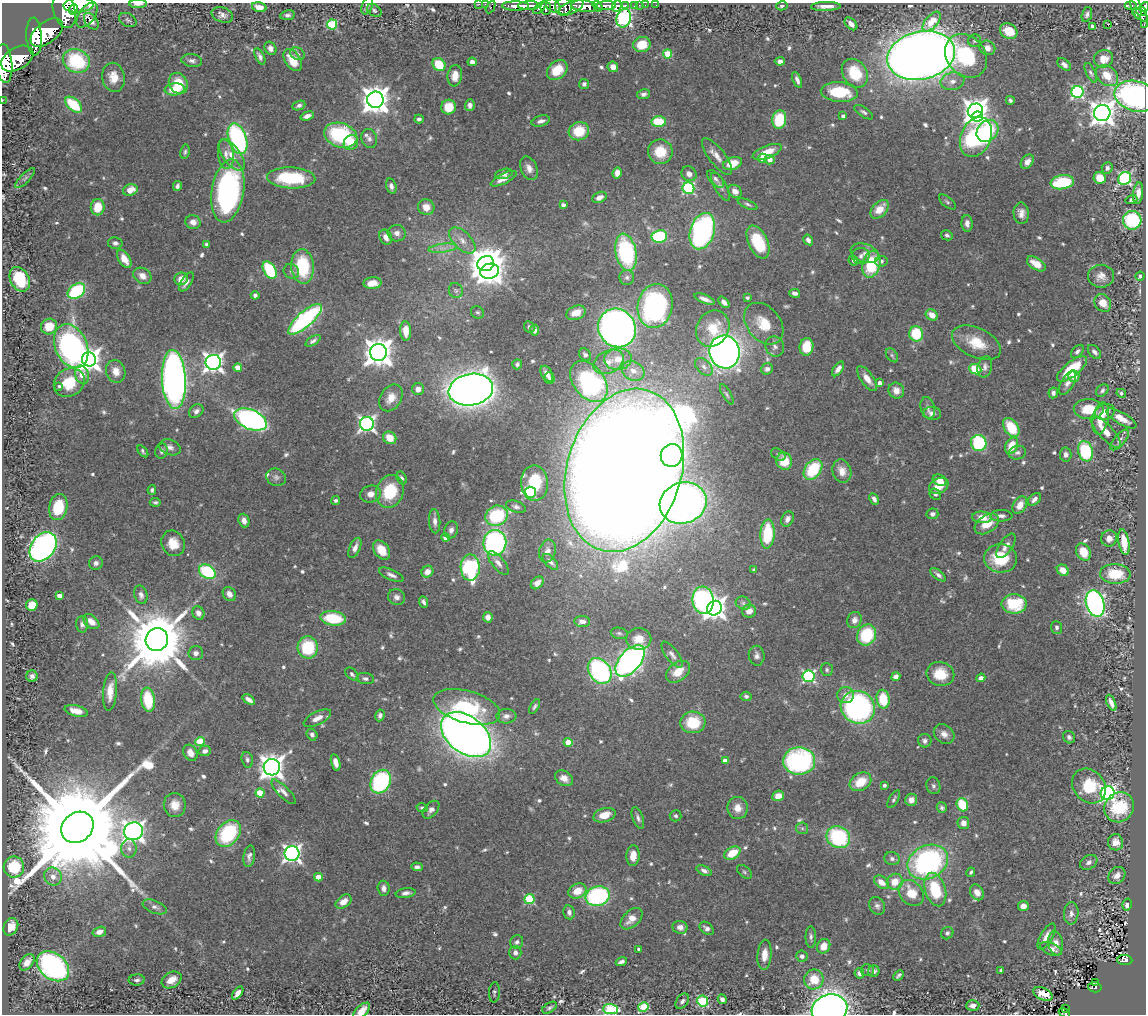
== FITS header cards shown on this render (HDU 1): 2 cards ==
NAXIS1  =                 1144
NAXIS2  =                 1012

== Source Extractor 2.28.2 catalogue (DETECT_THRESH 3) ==
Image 1144 x 1012 px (HDU 1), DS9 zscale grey, 1 PNG px = 1 image px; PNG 1148 x 1016 px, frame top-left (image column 1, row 1012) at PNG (2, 3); each listed source drawn as its Kron ellipse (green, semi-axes under 4 px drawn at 4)
Background 0.799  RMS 0.026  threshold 0.0775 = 3 sigma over >= 5 px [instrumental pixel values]
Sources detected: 697; of the 697, the 500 brightest by FLUX_AUTO listed and drawn (197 fainter detections omitted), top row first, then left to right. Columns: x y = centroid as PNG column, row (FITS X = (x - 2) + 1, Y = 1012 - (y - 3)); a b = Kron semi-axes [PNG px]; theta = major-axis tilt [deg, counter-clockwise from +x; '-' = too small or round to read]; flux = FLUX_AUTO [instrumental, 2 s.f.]
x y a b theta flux
138 4 9 3 2 8.8
479 4 3 2 - 14
485 4 2 2 - 13
79 5 15 7 4 1300
634 5 3 3 - 38
639 5 2 2 - 7.7
645 5 2 2 - 9.3
656 5 2 2 - 8.7
1131 5 6 4 -3 130
367 6 9 5 68 5.6
515 6 13 4 0 1000
529 6 11 4 1 1500
553 6 8 6 -43 660
563 6 8 8 - 590
584 6 13 6 -7 2800
598 6 6 4 -54 610
606 6 10 4 2 1200
617 6 6 4 69 360
625 6 3 3 - 230
782 6 5 4 - 3.7
826 6 15 4 2 13
259 7 7 4 -16 17
491 7 6 3 63 68
1136 7 12 5 -78 270
1144 7 5 4 - 250
540 8 8 4 40 340
546 8 6 5 - 510
571 8 13 6 26 1000
64 10 18 11 -74 3500
73 10 5 3 - 670
374 10 8 5 -39 4.2
1142 11 5 4 - 270
1087 14 8 5 73 4.7
87 15 14 8 54 7.4
222 15 11 7 -19 8.6
287 15 7 5 10 5.2
1141 15 9 4 -39 370
624 18 9 7 73 490
128 20 9 6 -28 4.6
91 21 9 5 -53 4.7
932 22 12 6 49 43
332 24 5 5 - 140
851 24 7 5 -47 9
1108 24 3 3 - 53
1144 24 3 2 - 11
1092 26 4 3 - 8.4
1009 31 9 7 -29 37
47 33 19 10 37 4500
34 37 19 8 -86 4300
975 41 6 6 - 3.7
642 45 9 7 16 33
270 48 7 5 -56 8.2
987 48 8 7 - 12
297 54 7 6 - 4.3
668 54 4 4 - 53
921 55 34 24 13 3400
260 56 9 4 -64 6.2
966 56 23 19 -51 130
17 59 17 11 31 4100
1104 59 9 9 - 20
293 60 12 7 -58 35
76 61 14 11 -23 130
192 61 10 6 -7 6.6
780 61 5 4 - 6.8
472 62 4 4 - 6.9
4 63 19 8 -85 4300
439 64 7 6 - 65
1064 64 8 5 -41 6.1
613 67 5 5 - 10
557 70 11 8 42 38
855 73 15 12 -56 66
1091 73 11 4 -65 4.8
455 76 10 7 83 18
1107 76 12 9 -40 32
113 77 14 11 -80 27
797 80 8 4 -69 7
952 81 12 8 10 14
178 83 11 9 -62 39
584 84 5 5 - 4.8
175 89 10 6 5 36
839 92 18 9 -5 86
1077 92 6 6 - 290
643 94 6 5 - 5.5
1136 96 21 15 -16 420
375 100 8 8 - 2400
1010 100 4 3 - 4.2
2 101 3 2 - 3.9
74 105 10 6 -42 84
299 105 7 4 22 4.8
470 105 6 5 - 7.5
448 107 7 7 - 39
975 111 7 7 - 1600
864 112 11 5 -34 4.9
1102 113 8 8 - 1800
307 116 7 4 18 9
843 116 4 4 - 6.2
977 117 6 5 - 170
419 119 4 4 - 4.5
779 120 9 7 82 81
541 121 9 5 15 7.8
659 121 7 5 -4 62
579 131 10 9 - 52
987 131 12 9 45 85
341 135 17 12 -17 160
976 137 21 15 67 370
237 139 16 9 -73 310
369 139 10 7 -72 7.4
351 143 8 7 - 27
185 152 7 4 81 3.8
660 152 12 12 - 47
767 152 15 6 21 30
226 154 15 8 -84 13
232 155 18 8 -53 23
717 156 22 8 -52 17
763 158 4 4 - 24
770 160 5 4 - 12
1027 162 8 5 53 12
732 164 10 6 20 40
529 168 12 8 -67 12
1107 168 6 5 - 5.5
617 173 6 4 85 13
504 174 9 5 16 6.7
689 174 8 7 - 10
25 178 13 4 45 5.8
291 178 24 10 -3 110
1100 178 6 6 - 34
1125 178 7 6 - 300
504 179 14 5 26 12
716 179 11 5 -47 6.3
1062 182 12 7 9 110
177 186 5 4 - 5
391 186 8 5 -74 7
721 187 16 6 -60 8.4
688 188 6 5 - 220
130 190 7 5 18 22
228 191 32 16 81 400
735 191 7 6 - 13
1138 193 11 5 82 12
599 197 7 5 25 9.4
1131 200 6 4 18 4
947 202 10 5 -40 4.2
748 204 10 4 -24 4.4
563 205 4 3 - 8.3
98 207 8 7 - 42
426 207 8 8 - 19
880 209 11 7 44 28
1021 213 11 7 -86 12
1132 220 9 9 - 150
193 222 8 7 - 12
967 223 8 5 -85 9.8
702 231 19 12 72 410
397 233 9 8 - 9
947 235 6 5 - 4.3
659 236 8 6 9 140
386 237 8 6 -64 13
808 240 6 4 -56 7.8
462 241 16 8 -45 16
758 242 18 9 -65 88
115 243 7 6 - 5.6
206 244 3 3 - 4.1
443 248 14 3 7 8
626 252 19 10 -78 220
865 253 14 9 -21 13
861 256 9 8 - 7
124 259 10 5 -57 23
853 260 5 4 - 5.3
881 261 6 5 - 4.6
486 264 8 7 - 3200
871 264 13 9 76 98
1036 264 10 5 -33 26
302 266 17 11 -85 110
270 270 9 6 -58 140
291 271 8 7 - 5.2
489 271 10 7 16 1500
142 276 10 7 -33 14
1101 276 13 11 0 14
1140 276 4 4 - 4.1
627 277 7 7 - 5.6
20 279 13 9 -62 82
181 279 7 6 - 17
186 282 11 5 57 7.9
372 283 9 5 5 18
456 290 8 7 - 5.1
76 291 10 6 35 140
795 293 5 4 - 6.5
255 295 4 4 - 6.3
747 298 3 3 - 3.8
704 299 11 4 -21 9.4
724 302 7 4 -49 8.9
1103 303 9 8 - 23
655 306 22 17 80 370
477 312 7 6 - 4
576 313 10 6 21 21
932 315 6 5 - 21
305 319 21 7 41 330
764 324 23 16 -50 48
49 326 8 7 - 38
529 327 6 5 - 3.7
617 328 20 18 -53 1300
713 329 19 16 59 51
535 330 5 4 - 5.8
406 331 10 5 -87 22
916 334 7 7 - 74
313 341 8 4 33 5.4
976 343 26 14 -25 48
71 346 23 16 -66 550
775 347 10 9 - 9.3
806 347 9 7 82 47
378 352 8 8 - 2500
724 352 16 15 - 1400
1077 352 8 5 49 5.2
1094 352 8 5 -48 6.4
585 355 7 5 -54 5.7
892 355 8 5 -53 3.9
89 359 7 7 - 1400
618 359 14 11 4 26
213 362 7 7 - 950
609 362 16 11 27 23
517 364 5 4 - 3.9
704 367 10 7 -45 7.9
985 367 11 7 76 7.6
238 368 4 4 - 26
767 369 6 5 - 7.1
838 369 8 4 56 11
975 369 6 5 - 51
1072 369 18 7 38 77
116 371 11 9 -72 20
633 371 12 9 -30 16
547 374 8 5 -59 11
82 375 9 7 -75 30
1074 376 6 5 - 15
549 378 6 5 - 5.5
174 379 29 12 -87 1200
867 379 14 6 -54 15
589 382 23 15 -52 330
69 383 16 13 33 53
880 383 4 4 - 13
1067 383 13 6 59 10
59 386 4 3 - 4.4
418 389 6 6 - 12
471 390 22 15 10 2100
896 390 8 7 - 13
1102 390 7 5 44 4.6
1053 393 5 5 - 6.3
1121 393 5 4 - 4.1
727 394 11 4 -60 4.1
391 398 14 10 55 22
928 408 11 7 -76 8
1089 409 15 10 -1 47
196 411 8 6 38 7.1
1105 412 10 7 19 15
932 413 9 6 -10 13
1101 418 16 8 79 30
1121 418 17 6 -30 20
250 419 17 9 -23 550
367 424 7 7 - 590
1011 427 11 7 -56 62
1106 432 21 7 -47 21
390 438 7 6 - 30
1120 440 13 5 49 6.6
979 443 8 7 - 170
1012 446 9 6 67 34
170 447 11 7 -20 8.3
143 451 7 3 -52 3.7
161 451 7 6 - 5.6
1085 451 10 7 -73 120
1017 453 9 7 12 5.9
778 454 8 5 -32 4.3
1066 454 7 5 86 7.1
672 455 11 11 - 800
784 461 9 8 - 43
813 469 11 8 53 95
624 470 83 57 74 11000
842 471 12 9 -73 17
276 477 10 8 -23 7
402 478 7 4 -62 3.9
940 480 7 5 -24 16
534 483 18 13 -89 75
939 486 10 7 26 33
152 490 5 4 - 4.1
390 491 17 13 69 81
530 492 5 5 - 170
371 494 10 8 13 14
935 494 6 5 - 4
874 499 6 4 -63 7.1
1034 499 8 5 41 8
336 500 4 3 - 4
155 502 5 4 - 3.6
683 503 24 20 18 1500
1020 505 9 6 57 19
58 507 13 9 78 71
516 507 10 5 -18 6
932 514 6 5 - 6
497 516 11 10 - 130
1001 516 11 5 1 7.2
982 517 10 6 -4 20
787 519 8 5 63 7.9
244 521 7 5 -70 10
435 521 12 5 -86 9.6
987 524 13 8 33 28
451 530 8 6 72 8.6
768 534 14 7 87 91
446 537 4 4 - 14
1109 538 8 8 - 12
1124 542 13 5 -79 36
173 543 13 11 -62 30
495 543 13 11 83 360
1006 546 14 6 56 13
43 547 16 11 52 680
355 548 10 5 66 9.2
382 550 11 7 -54 31
547 551 11 8 74 8.9
1083 552 9 7 -57 31
1001 558 16 14 -4 77
550 562 10 5 -46 7.2
96 563 7 6 - 7.2
498 563 14 6 -51 10
470 568 13 9 -89 320
754 570 4 4 - 3.9
1063 570 6 5 - 20
207 572 9 6 -32 120
427 572 6 5 - 16
1115 574 15 9 -3 58
391 575 13 5 -24 8.5
938 575 9 4 -37 6.1
537 583 7 5 44 10
229 594 7 6 - 10
141 595 9 6 -75 8.1
59 596 4 4 - 14
397 597 9 7 -24 7.5
703 600 13 10 -84 360
424 602 6 3 -65 5.1
743 603 8 6 -28 4.7
1095 603 13 9 -73 580
1014 604 12 9 0 82
32 605 6 5 - 32
714 608 7 7 - 1200
749 611 7 6 - 16
198 613 7 6 - 9.7
488 617 5 5 - 8.8
333 618 13 7 -8 84
854 620 8 7 - 9.9
582 621 8 5 -6 11
91 622 9 6 -39 18
82 624 8 6 -88 7
1057 627 6 5 - 4.5
619 633 8 5 -10 4.1
867 635 11 9 62 100
639 639 12 10 -1 22
157 640 11 11 - 16000
308 647 11 10 - 87
196 653 7 7 - 8.3
672 655 15 6 -53 8.5
757 656 10 8 -83 7.7
630 661 19 10 49 780
827 670 6 6 - 3.8
600 671 14 10 -54 320
678 672 13 9 38 28
352 674 8 5 -44 4.8
940 674 14 12 -12 43
32 676 6 5 - 6.7
809 676 6 6 - 280
896 677 4 4 - 12
365 678 9 5 -9 5.5
981 678 4 4 - 8.5
110 691 19 7 86 23
846 695 8 8 - 11
746 696 5 4 - 4.4
883 699 9 6 -80 64
148 700 12 7 -83 75
249 700 7 4 -36 8.2
1111 703 8 4 -66 9.2
535 706 8 4 58 4.1
467 707 34 16 -15 130
858 707 17 16 - 430
76 711 12 5 -13 22
380 715 6 4 79 5.4
506 716 10 7 4 9
317 718 15 6 26 14
693 722 12 11 - 65
944 734 11 9 -38 12
312 735 6 5 - 5.2
466 735 28 18 -37 2100
1069 737 6 6 - 5
200 741 4 4 - 73
925 741 7 6 - 7
568 742 4 4 - 38
205 751 6 5 - 7.7
190 753 8 6 -62 13
247 760 8 5 -75 5.4
725 761 4 4 - 19
799 761 16 13 -1 290
336 762 9 4 -76 14
272 767 8 8 - 1700
564 778 10 7 -32 13
381 782 12 9 61 220
860 782 11 8 31 39
884 785 3 3 - 4.6
933 786 8 7 - 4.8
1089 786 19 15 -49 77
283 792 16 5 -45 9.8
260 793 4 4 - 48
1108 793 7 6 - 560
778 796 6 5 - 16
894 799 10 4 60 4
911 800 6 6 - 10
175 805 12 11 - 22
962 805 7 5 -64 67
1119 807 15 14 - 84
422 808 6 4 -11 4
738 808 11 10 - 19
942 808 5 5 - 4.6
431 810 10 6 50 8.4
604 815 11 7 16 23
676 816 6 5 - 4.2
638 818 11 5 -70 6.4
963 823 6 6 - 13
77 827 17 14 40 76000
802 828 6 5 - 3.7
133 831 9 8 - 1300
228 833 15 10 51 160
838 837 12 10 -30 160
1116 842 8 7 - 16
129 848 9 7 90 8.7
292 853 7 7 - 740
732 853 9 6 30 42
249 856 11 5 81 7.9
633 856 10 6 87 19
892 859 7 6 - 6.7
928 862 21 16 26 400
1089 862 9 6 31 7.6
14 867 10 10 - 57
417 867 6 4 -2 5.2
704 871 8 4 -26 6.5
744 872 9 5 -39 3.8
971 872 5 3 - 4.1
1117 876 9 7 46 12
53 877 9 8 - 13
318 877 4 4 - 23
881 882 8 5 -38 20
895 882 8 7 - 30
384 888 7 6 - 7.6
935 889 17 10 -73 85
577 891 9 7 24 28
977 892 8 6 -59 15
406 893 10 5 9 7.2
911 893 14 11 -49 42
598 896 12 9 17 230
529 899 5 5 - 120
344 902 9 6 37 17
1127 905 6 5 - 8.5
877 906 9 7 -61 6.7
1023 906 5 5 - 12
155 907 13 6 -21 7.5
569 912 7 5 -79 6.6
1071 913 11 7 85 8.9
631 919 13 8 44 19
11 927 9 7 63 18
680 927 7 6 - 9.1
707 928 8 5 -40 7.4
99 932 7 5 15 10
947 933 6 6 - 4.6
1046 936 14 6 60 15
811 937 11 5 -89 5.3
517 942 7 6 - 5.9
1056 943 12 7 -81 16
824 946 7 6 - 20
639 949 4 3 - 6.2
1051 949 12 6 -21 9.7
515 953 7 6 - 7.6
764 955 15 7 85 20
802 956 5 5 - 5.8
1125 960 7 5 -4 110
621 961 6 3 20 6
27 962 9 6 50 14
53 966 18 13 -38 420
867 970 7 6 - 4.3
1001 970 4 3 - 4.3
874 971 5 5 - 5
859 973 5 4 - 5.6
899 975 6 3 45 3.8
814 979 10 9 - 39
137 980 8 5 3 5.3
171 980 10 7 29 24
1095 982 3 3 - 7.2
1095 987 6 5 - 68
494 992 10 5 86 4.2
238 993 7 4 51 10
1043 994 10 6 -25 20
722 999 5 4 - 6.5
682 1001 8 5 53 6.3
703 1001 5 5 - 170
973 1005 7 5 3 9.9
643 1007 5 4 - 110
549 1008 8 5 33 4
610 1009 7 5 -2 150
829 1009 18 14 15 1200
1065 1009 3 2 - 6.8
362 1011 10 5 46 20
1064 1013 6 3 -29 16
At the frame edge (FLAGS 8, measured only in part): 16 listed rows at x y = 138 4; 479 4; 485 4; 79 5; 367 6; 491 7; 1144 7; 64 10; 1144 24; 4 63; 1136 96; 2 101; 610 1009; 829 1009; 362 1011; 1064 1013
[197 fainter detections neither listed nor drawn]